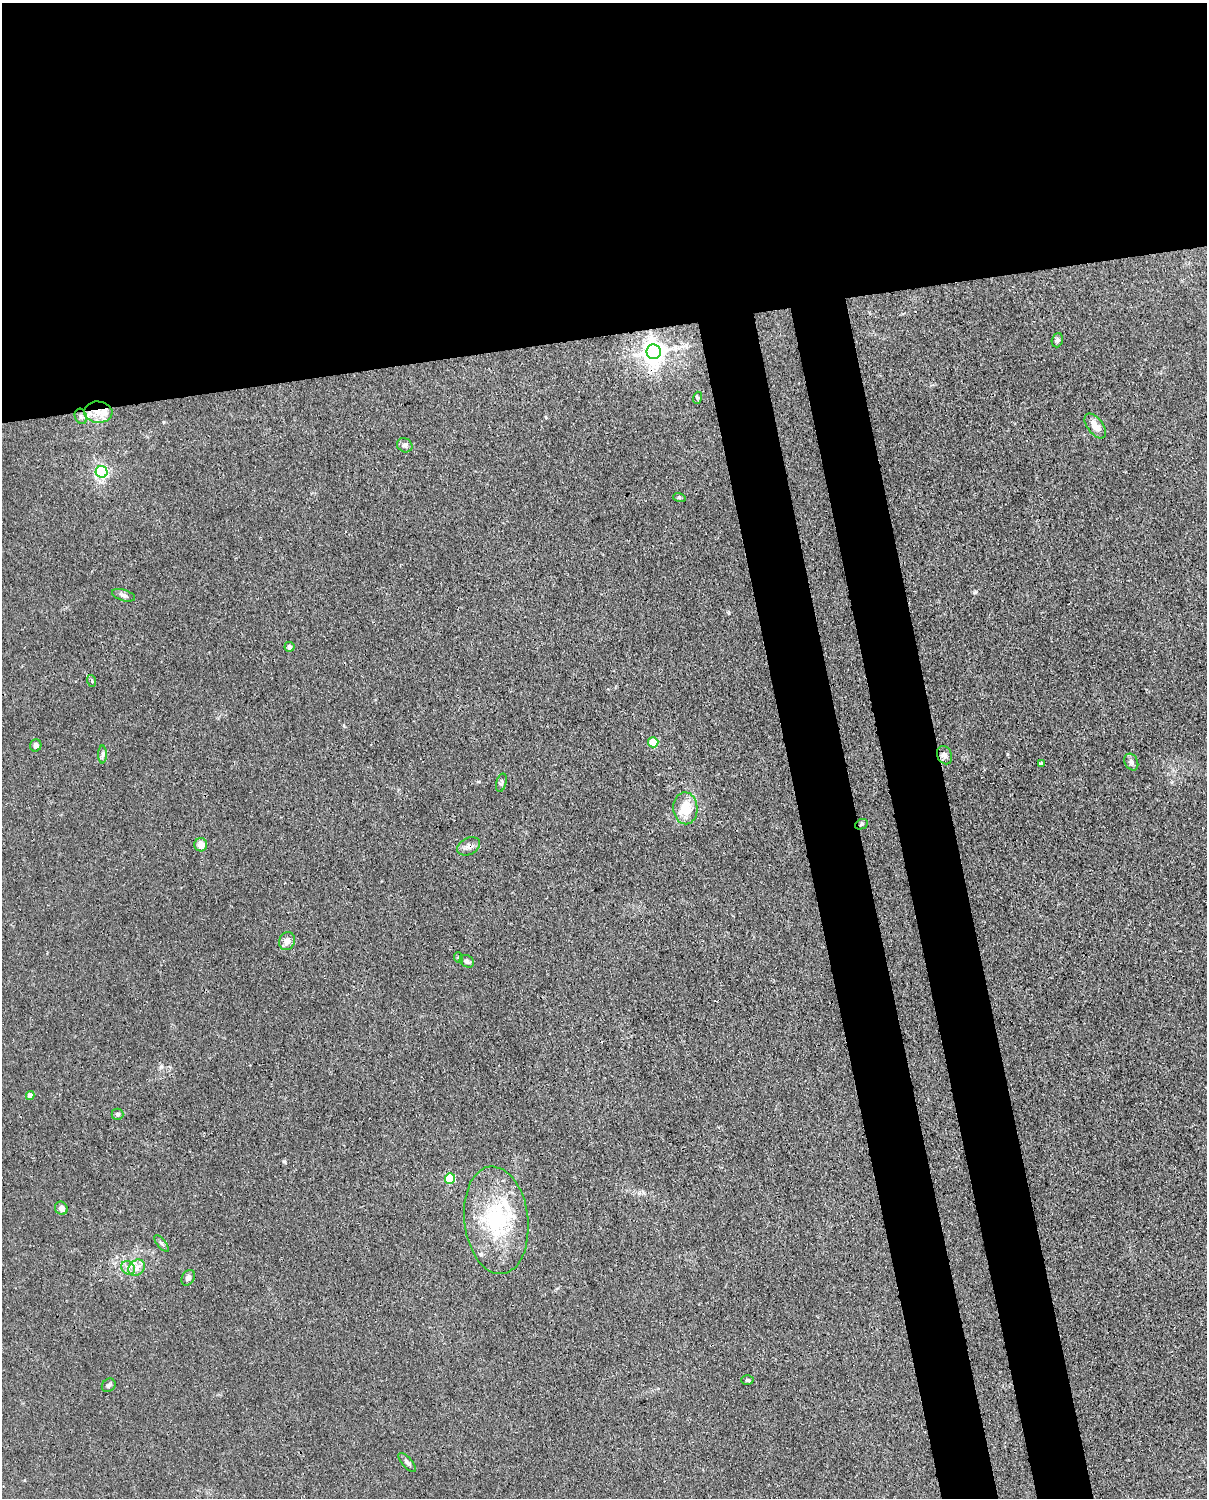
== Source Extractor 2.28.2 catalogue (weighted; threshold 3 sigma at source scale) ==
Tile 2 of 4 x 3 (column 2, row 1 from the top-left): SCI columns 1297-2501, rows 3259-4754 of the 5001 x 4906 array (HDU 1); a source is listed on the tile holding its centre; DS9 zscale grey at full resolution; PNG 1209 x 1500 px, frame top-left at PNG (2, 3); each listed source drawn as its Kron ellipse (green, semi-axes under 4 px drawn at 4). Shown black and unused: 30% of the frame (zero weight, under 3 of 4 exposures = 7% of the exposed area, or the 3 px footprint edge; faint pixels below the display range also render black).
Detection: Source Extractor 2.28.2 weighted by HDU 2 'WHT'; one run over the whole footprint, this tile lists its part. Background 0.0268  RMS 0.0028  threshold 0.0128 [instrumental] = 3 sigma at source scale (4.5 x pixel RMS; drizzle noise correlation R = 1.50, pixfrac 1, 0.05/0.05 arcsec/px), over >= 5 px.
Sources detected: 41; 3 inside a brighter listed object's ellipse — not listed separately; the other 38 listed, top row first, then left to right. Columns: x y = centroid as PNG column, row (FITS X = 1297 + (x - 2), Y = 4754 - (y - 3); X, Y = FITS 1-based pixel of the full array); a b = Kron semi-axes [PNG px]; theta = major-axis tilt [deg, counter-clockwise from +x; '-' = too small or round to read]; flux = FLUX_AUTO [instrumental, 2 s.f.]
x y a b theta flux
1057 340 7 5 73 0.73
654 352 7 7 - 240
697 398 6 4 73 0.41
98 412 14 10 -4 4.1
81 416 8 6 -70 0.88
1095 426 14 7 -52 2.9
405 445 8 6 -33 0.86
102 472 6 6 - 49
679 497 6 4 -18 0.38
123 595 12 5 -17 0.93
289 647 5 5 - 1.3
92 681 6 3 -72 0.36
653 742 5 5 - 6.4
36 745 6 5 - 1.1
103 754 9 4 89 0.69
945 755 9 7 -67 1.1
1131 762 9 6 -63 1
1041 763 3 3 - 0.38
501 783 9 5 75 0.61
685 808 16 12 -88 8
861 824 6 5 - 0.47
201 845 6 6 - 2.3
469 846 12 8 27 1.4
287 941 9 7 64 1.7
459 958 5 3 - 0.32
467 961 7 5 -30 0.88
30 1096 4 4 - 1.9
117 1114 6 5 - 0.7
450 1178 5 5 - 18
61 1208 7 6 - 1.6
496 1220 54 32 -83 27
162 1244 10 4 -50 0.63
128 1268 7 6 - 1.2
137 1268 9 7 45 1.7
188 1278 8 6 59 1.1
747 1380 6 5 - 0.44
109 1385 7 6 - 0.65
407 1462 12 5 -48 0.91
Overlapping masked pixels (flux is a lower limit): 3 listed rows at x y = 98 412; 861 824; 469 846
Unlisted compact peaks at least as high as the median listed source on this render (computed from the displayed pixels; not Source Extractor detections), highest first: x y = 284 1161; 975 592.